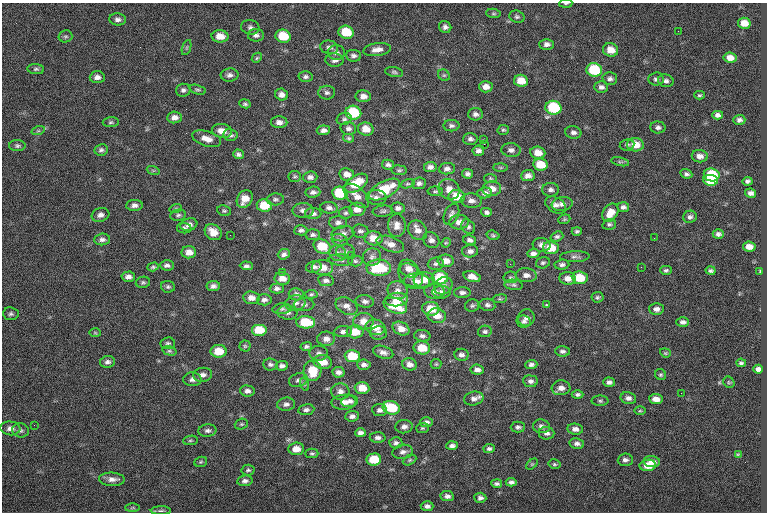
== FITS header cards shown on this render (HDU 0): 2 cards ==
NAXIS1  =                  765
NAXIS2  =                  510

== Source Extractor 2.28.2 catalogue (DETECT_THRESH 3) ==
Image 765 x 510 px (HDU 0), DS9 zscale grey, 1 PNG px = 1 image px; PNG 769 x 514 px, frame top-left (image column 1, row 510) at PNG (2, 3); each listed source drawn as its Kron ellipse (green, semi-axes under 4 px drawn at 4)
Background -0.574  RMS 9.3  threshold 27.9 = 3 sigma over >= 5 px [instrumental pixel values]
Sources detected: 341; all 341 listed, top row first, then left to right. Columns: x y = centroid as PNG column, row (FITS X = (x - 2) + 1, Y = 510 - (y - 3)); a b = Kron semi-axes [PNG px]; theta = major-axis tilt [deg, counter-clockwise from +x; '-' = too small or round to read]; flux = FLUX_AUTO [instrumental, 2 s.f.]
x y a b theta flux
566 3 7 3 4 720
493 13 7 4 -6 910
517 17 8 6 -20 1400
118 19 8 6 -6 2200
744 23 6 5 - 6500
250 27 9 7 -10 2200
445 27 6 6 - 2100
678 31 2 2 - 240
346 32 7 6 - 17000
256 35 8 6 0 2200
65 36 7 6 - 1100
220 36 8 6 -3 6300
283 36 8 6 -15 16000
547 44 7 5 0 2400
187 47 8 3 71 980
329 47 9 6 -12 2200
377 50 14 6 8 4300
611 50 8 6 -19 7300
336 52 9 7 0 2600
353 56 7 6 - 1900
257 58 5 4 - 960
730 58 6 5 - 4800
334 60 9 6 -2 2500
36 69 8 5 -5 1400
594 70 8 6 -13 33000
394 72 9 5 -11 1300
230 75 9 6 1 2400
444 75 6 5 - 1200
97 77 7 6 - 2800
305 77 7 5 2 1500
610 79 7 6 - 2100
656 79 7 6 - 1800
521 81 7 6 - 7900
666 81 8 6 -15 2000
486 87 7 5 -1 4100
601 87 7 5 -3 2200
183 90 7 6 - 1700
197 90 8 4 -14 1100
327 93 8 7 - 1800
282 95 6 6 - 3000
699 95 5 4 - 960
363 96 7 6 - 3600
245 104 6 4 -9 1200
553 108 8 7 - 35000
353 113 8 7 - 30000
475 114 7 6 - 2200
718 115 5 4 - 2200
174 117 7 6 - 3200
344 119 8 6 15 1500
739 120 6 5 - 1900
111 122 8 5 2 1200
279 122 8 6 -1 3100
451 126 8 5 0 1700
658 127 8 6 -3 2000
348 128 8 6 -13 2200
366 129 8 6 -11 7000
323 130 7 5 6 2400
503 130 6 5 - 960
38 131 7 4 18 1000
222 131 10 7 -7 5900
573 132 8 6 -12 2100
230 135 7 6 - 1900
348 138 5 4 - 980
207 139 15 7 -16 5700
470 139 7 6 - 2100
484 139 3 3 - 380
484 144 2 2 - 3200
627 145 7 5 10 1300
635 145 8 6 -4 8800
17 146 8 5 0 1500
101 150 7 6 - 1700
511 150 9 7 -5 2700
478 151 6 5 - 2400
538 153 7 6 - 6600
238 154 5 4 - 1600
700 156 8 6 -7 3600
620 162 9 3 -12 990
388 165 6 5 - 1600
540 165 7 6 - 12000
430 167 6 5 - 2200
501 167 7 4 0 770
447 169 8 5 6 2200
153 170 7 4 -18 890
399 170 7 5 -7 1100
347 174 7 6 - 4500
468 174 5 4 - 1700
686 174 6 4 -21 1600
712 175 8 6 -8 28000
295 176 6 6 - 1100
528 176 7 5 6 3400
310 177 7 5 5 2200
490 178 6 4 -7 830
710 180 7 5 -6 19000
747 181 5 4 - 1500
356 183 13 7 33 17000
419 183 7 5 6 1900
408 184 7 4 18 950
385 189 17 8 28 20000
449 189 11 9 -39 5300
492 189 9 7 5 5700
551 190 8 7 - 2200
435 191 7 4 0 1200
313 192 7 5 6 2000
340 193 8 6 -8 24000
485 193 7 5 5 2200
751 193 5 4 - 2200
356 196 15 8 -43 5300
457 196 8 6 -10 14000
376 197 10 7 -3 2600
245 199 9 7 56 7000
275 199 8 6 5 1500
471 201 10 7 -5 3300
562 204 10 7 8 3000
134 205 8 5 4 2500
264 205 7 6 - 14000
556 205 11 7 -30 2800
623 207 6 5 - 1900
176 208 6 4 18 760
329 208 8 6 -6 2300
398 208 7 5 -8 2200
357 209 8 6 4 4300
303 210 10 7 1 2700
224 211 7 5 -10 1100
383 211 10 5 7 1500
486 212 5 4 - 1600
313 213 8 5 0 2000
346 213 7 6 - 1200
610 213 10 7 55 7200
451 214 11 7 66 2500
100 215 9 7 18 2800
178 215 8 5 11 1400
690 217 7 6 - 1900
564 219 6 4 21 860
338 222 9 6 1 2300
459 222 10 7 3 4300
609 224 7 5 16 1300
189 225 9 6 18 3200
397 225 11 9 90 4200
468 227 8 6 -50 1700
184 228 7 5 -8 1300
301 230 6 5 - 1700
418 230 10 8 -49 4500
360 231 8 6 -7 1900
577 231 5 4 - 1200
213 232 9 7 -39 7100
343 234 11 7 12 3200
718 234 5 4 - 1800
230 235 2 2 - 540
313 235 7 5 2 1500
493 235 6 4 -17 990
557 237 6 5 - 1500
374 238 9 7 -8 7600
654 238 2 2 - 420
102 239 8 6 5 2200
340 240 8 6 -17 1400
431 240 9 7 -41 2700
470 240 6 4 -15 2100
446 243 5 4 - 730
390 244 14 7 -20 4700
542 245 9 7 -10 2600
322 246 9 7 -28 16000
749 247 6 5 - 4900
551 248 8 6 -6 12000
345 251 9 7 5 2000
470 251 8 6 4 2600
189 252 7 6 - 5000
338 253 8 8 - 2800
533 253 6 4 4 2200
284 254 6 5 - 2000
352 256 3 3 - 510
372 257 9 8 - 2900
575 257 15 5 1 2100
341 260 12 5 -5 1900
355 261 7 5 -1 1300
446 261 8 6 -3 4800
543 263 7 5 16 1200
436 264 8 6 5 1700
510 264 3 2 - 1000
167 265 7 5 -4 2100
562 265 7 5 4 1700
246 266 6 4 -3 1600
153 267 6 4 17 1100
314 267 8 5 14 2000
322 267 10 7 -4 7500
641 267 2 2 - 570
379 268 12 8 -1 30000
409 269 10 8 -37 4800
666 270 6 4 0 1300
711 271 5 3 - 1200
760 271 4 2 - 470
282 272 2 2 - 4100
410 275 14 10 -42 4900
526 275 10 7 -5 3400
128 277 7 5 3 2700
472 277 9 5 -18 4800
510 277 7 6 - 1200
282 278 7 6 - 5200
440 278 8 7 - 23000
568 278 8 6 -5 4000
580 278 8 6 -6 15000
326 280 8 5 -9 2100
424 280 10 7 5 6500
417 281 13 8 -2 4200
143 282 7 5 10 1300
514 285 9 5 -6 1500
213 286 6 5 - 2300
443 286 10 8 34 3000
168 287 7 5 -9 1400
277 288 7 5 2 1900
397 290 10 9 - 3500
434 291 10 7 -4 3300
441 292 9 6 -1 2500
462 292 8 5 3 2200
296 294 8 6 -8 2100
311 294 6 4 4 990
598 297 6 5 - 1300
251 298 8 6 -6 4300
397 299 11 6 5 9600
500 299 7 3 8 870
264 300 7 5 2 2000
365 301 9 6 -10 2200
295 303 10 8 14 2900
304 305 10 6 0 2200
487 305 8 6 -9 1900
546 305 3 3 - 570
347 306 12 8 -26 3500
395 306 12 7 -19 16000
472 306 7 6 - 1400
282 309 9 5 5 1500
431 309 8 7 - 11000
656 309 7 6 - 2800
287 312 10 7 -8 2600
11 314 7 6 - 1600
437 316 9 7 -10 6300
526 318 8 8 - 2900
363 321 10 8 6 6700
524 321 7 6 - 1700
306 322 9 6 -3 18000
683 322 6 4 0 2000
375 327 10 7 -16 7600
401 329 9 6 -27 4800
259 330 8 6 0 14000
343 331 9 5 7 2400
485 331 7 5 11 1500
355 332 8 6 0 11000
95 333 6 4 -2 820
378 333 8 6 5 2700
422 336 8 5 -6 2000
326 339 9 7 2 3500
168 343 7 6 - 1400
245 346 5 5 - 970
306 347 6 4 9 1300
422 348 8 6 -5 13000
169 351 7 4 -15 1100
219 351 8 6 2 11000
562 351 7 5 -5 1900
383 352 10 6 -18 3000
319 353 9 7 -1 2200
665 353 5 4 - 810
461 355 7 6 - 2400
352 356 7 6 - 15000
107 362 7 6 - 2100
323 362 9 7 -10 8600
741 363 5 3 - 1300
270 364 7 6 - 1700
410 364 7 6 - 3200
436 364 5 5 - 910
531 364 6 4 3 1800
364 365 7 5 -5 2000
282 366 6 4 5 2100
758 369 5 4 - 2500
477 370 6 5 - 2500
313 371 10 9 - 15000
338 372 6 5 - 2600
203 375 9 7 7 2900
661 375 6 5 - 1100
192 379 9 7 -1 2600
298 380 9 6 15 2000
530 381 7 6 - 2100
609 382 6 4 -4 2000
729 382 6 5 - 780
304 384 7 4 -71 960
362 388 7 6 - 8500
561 388 9 7 4 3900
247 391 7 5 -5 2400
340 391 9 8 - 2900
681 393 2 2 - 370
577 394 6 4 0 1300
628 398 8 6 -13 2500
474 399 10 7 12 3000
656 399 6 5 - 4800
350 401 8 5 9 2500
600 401 8 5 0 1200
344 402 12 7 4 4400
286 404 9 6 5 2400
391 408 9 6 -17 20000
306 410 8 5 8 1800
379 410 7 6 - 2200
640 411 6 4 1 760
352 416 7 5 7 2300
426 422 6 5 - 2000
241 424 7 5 19 1100
34 425 2 2 - 300
541 426 8 7 - 2600
404 427 8 6 5 2600
518 427 7 5 0 1800
10 428 10 7 -5 3200
422 428 6 5 - 1000
575 429 8 5 -7 3000
21 430 8 7 - 1800
207 431 9 6 6 2000
361 433 5 4 - 2200
546 433 8 6 -5 2200
378 438 8 5 -2 2200
190 440 7 4 7 1000
396 443 6 5 - 1800
577 443 7 5 -9 2100
452 446 5 4 - 2000
296 449 8 6 4 6200
489 449 6 4 8 1500
403 452 10 7 9 2600
312 453 6 5 - 1100
738 455 4 3 - 750
374 459 7 6 - 15000
410 460 7 4 27 1000
625 460 7 6 - 2200
201 462 6 5 - 940
652 462 8 5 -5 4100
532 464 7 4 44 850
554 464 6 4 -13 1000
648 465 8 5 8 8800
248 470 6 5 - 1200
112 479 13 6 -2 3900
245 481 8 5 7 1900
511 482 5 4 - 1800
497 484 5 4 - 1400
447 496 7 5 -9 2100
480 498 6 5 - 2100
427 506 6 5 - 2200
133 508 7 3 0 830
161 511 10 4 1 1500
At the frame edge (FLAGS 8, measured only in part): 1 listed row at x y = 566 3